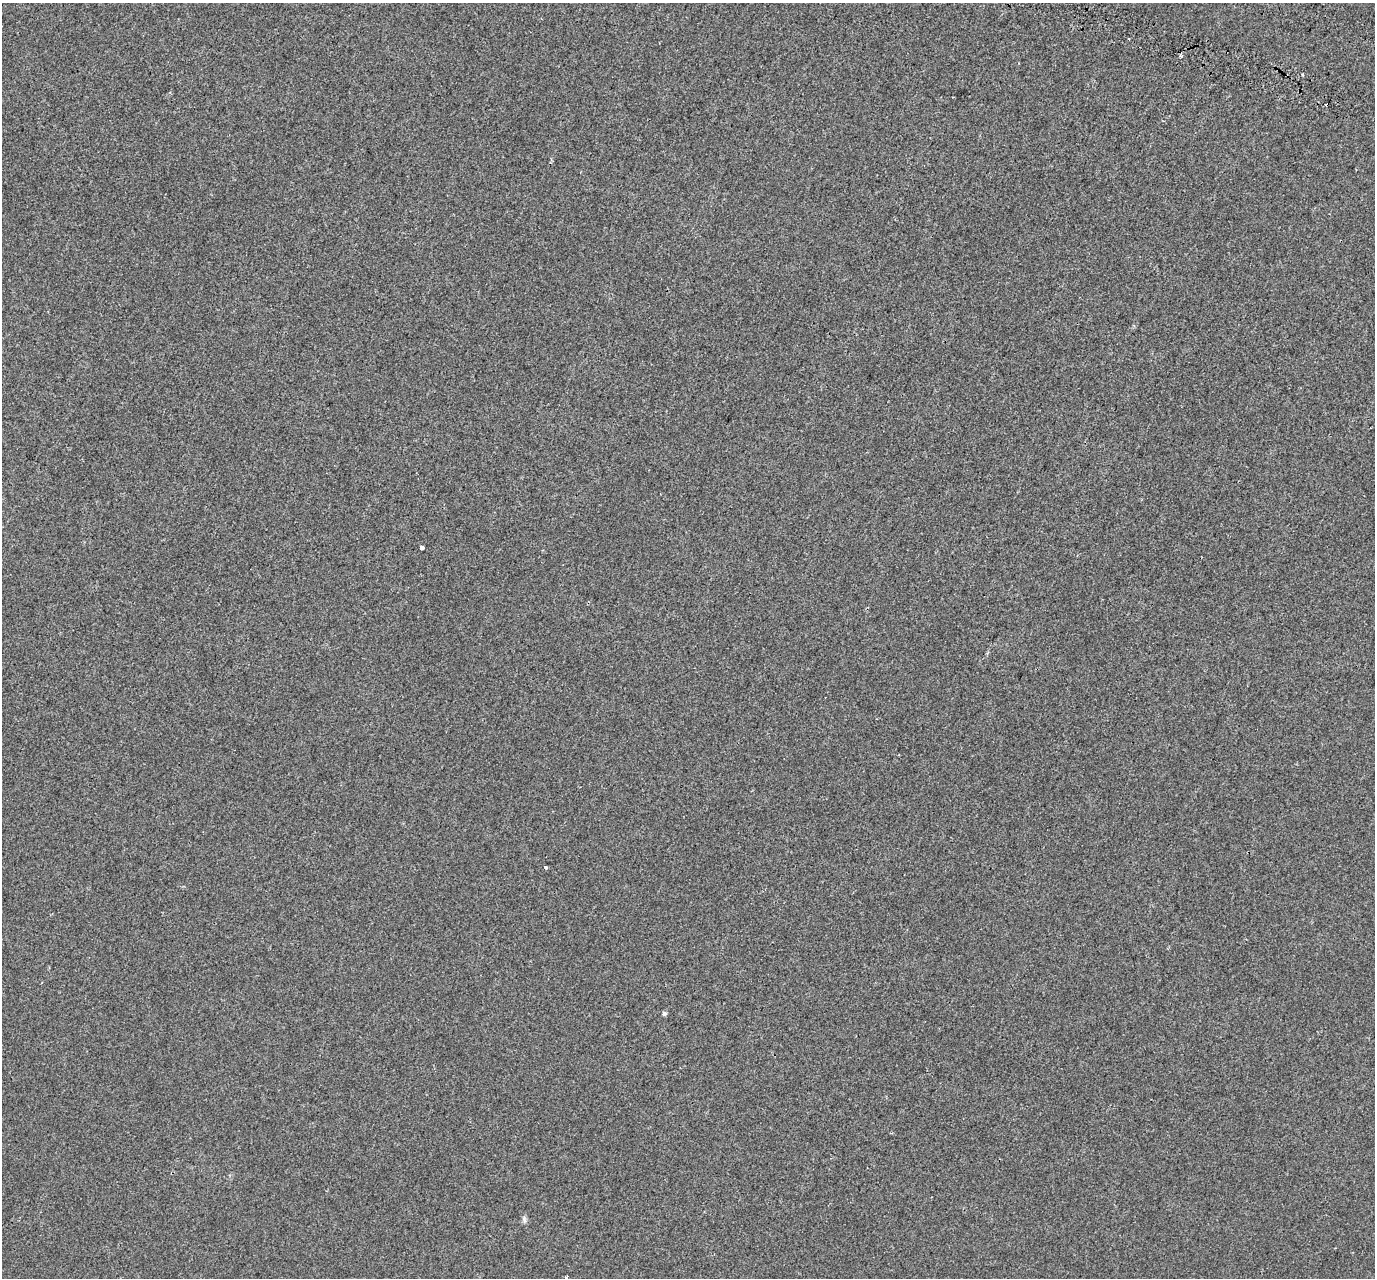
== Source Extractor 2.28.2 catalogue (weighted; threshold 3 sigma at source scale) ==
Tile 10 of 4 x 4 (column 2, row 3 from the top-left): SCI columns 1477-2849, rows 1673-2948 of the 5689 x 5835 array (HDU 1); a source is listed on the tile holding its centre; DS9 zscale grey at full resolution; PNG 1377 x 1280 px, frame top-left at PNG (2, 3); no overlay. Shown black and unused: <1% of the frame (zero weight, under 2 of 3 exposures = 7% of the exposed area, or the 3 px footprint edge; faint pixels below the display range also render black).
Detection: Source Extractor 2.28.2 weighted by HDU 2 'WHT'; one run over the whole footprint, this tile lists its part. Background -3.45e-04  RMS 0.0045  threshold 0.0203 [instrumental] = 3 sigma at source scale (4.5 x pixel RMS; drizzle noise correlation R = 1.50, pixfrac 1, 0.0396/0.0396 arcsec/px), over >= 5 px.
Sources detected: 9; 2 cosmic-ray / hot-pixel residue — not listed; the other 7 listed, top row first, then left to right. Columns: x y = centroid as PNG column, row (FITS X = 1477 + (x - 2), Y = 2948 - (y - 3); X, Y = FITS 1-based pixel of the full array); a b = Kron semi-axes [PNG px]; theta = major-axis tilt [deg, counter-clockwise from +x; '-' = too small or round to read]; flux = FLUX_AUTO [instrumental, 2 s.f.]
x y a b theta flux
1180 56 4 4 - 0.72
1302 75 3 3 - 2.8
422 548 4 4 - 6.7
546 867 3 3 - 2.3
664 1013 5 5 - 0.87
524 1219 13 5 -78 1.3
566 1277 4 3 - 0.68
Isophote crosses this tile's border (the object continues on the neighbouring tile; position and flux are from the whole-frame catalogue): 1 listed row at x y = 566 1277